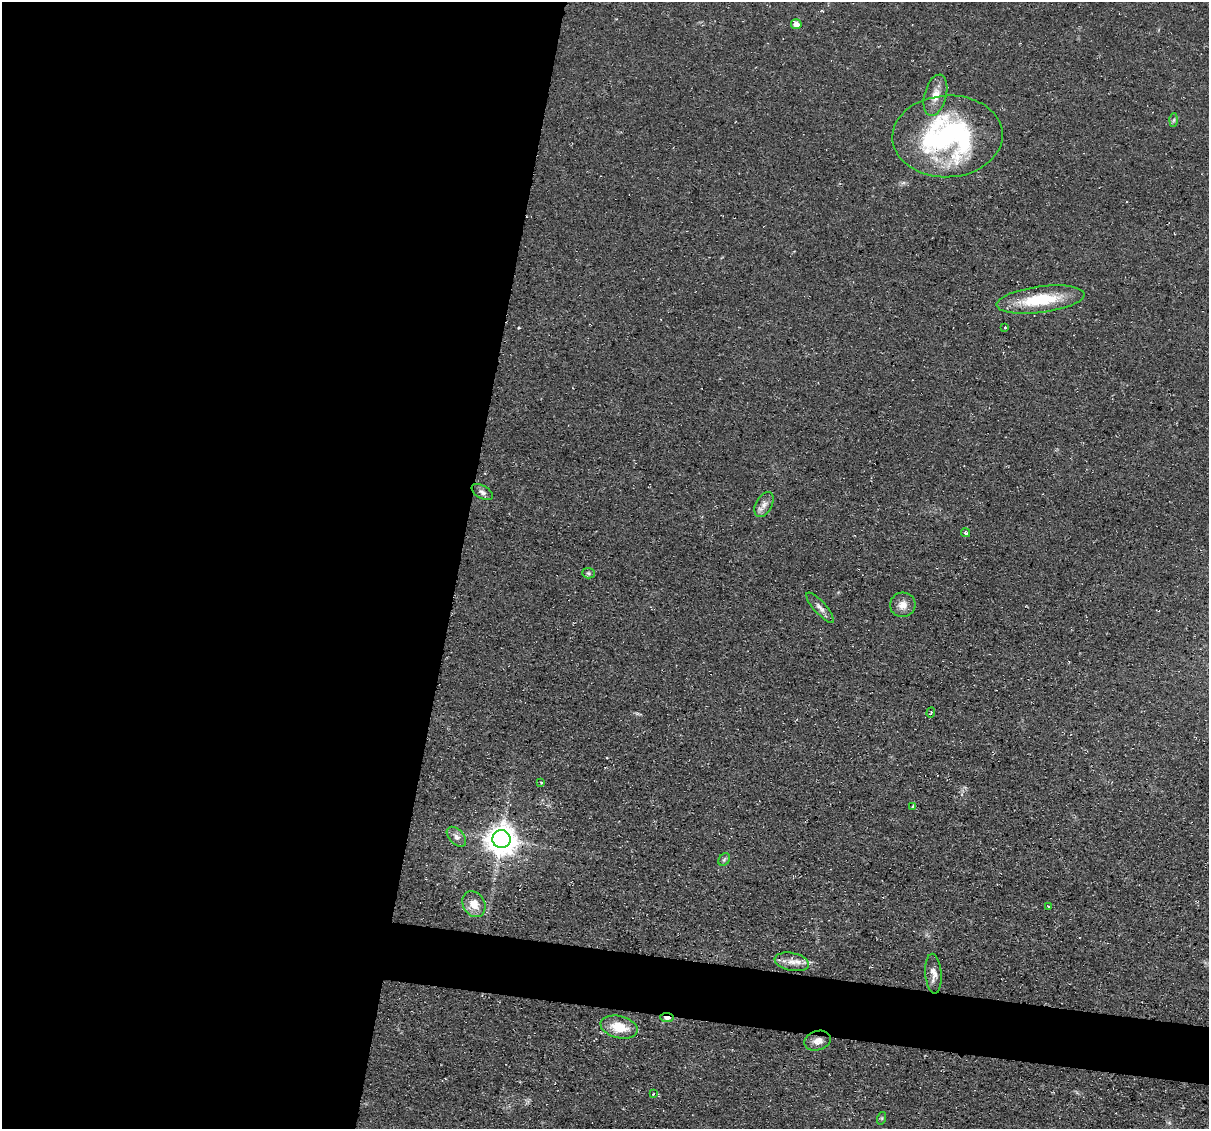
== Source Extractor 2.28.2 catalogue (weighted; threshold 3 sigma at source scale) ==
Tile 5 of 4 x 4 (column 1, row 2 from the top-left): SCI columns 1-1207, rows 2483-3609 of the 4832 x 4851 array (HDU 1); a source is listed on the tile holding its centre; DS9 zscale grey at full resolution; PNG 1211 x 1131 px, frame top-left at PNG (2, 2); each listed source drawn as its Kron ellipse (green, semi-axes under 4 px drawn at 4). Shown black and unused: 41% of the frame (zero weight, under 3 of 4 exposures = <1% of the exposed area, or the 3 px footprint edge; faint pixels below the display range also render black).
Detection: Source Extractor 2.28.2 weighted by HDU 2 'WHT'; one run over the whole footprint, this tile lists its part. Background 0.0753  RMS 0.0077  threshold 0.0345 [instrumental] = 3 sigma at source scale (4.5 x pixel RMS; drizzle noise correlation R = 1.50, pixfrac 1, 0.05/0.05 arcsec/px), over >= 5 px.
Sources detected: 27; all 27 listed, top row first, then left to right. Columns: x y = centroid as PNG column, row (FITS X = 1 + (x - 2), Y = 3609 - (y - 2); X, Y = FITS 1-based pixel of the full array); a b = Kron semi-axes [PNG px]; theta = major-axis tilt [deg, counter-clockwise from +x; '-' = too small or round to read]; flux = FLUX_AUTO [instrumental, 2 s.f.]
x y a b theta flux
796 24 5 5 - 5.4
935 95 21 11 75 10
1174 120 6 4 88 1.4
948 136 55 41 2 170
1041 300 44 13 7 38
1005 328 3 3 - 2
482 492 11 6 -30 2.9
764 504 14 8 60 4.9
966 533 5 4 - 1.9
588 573 6 5 - 1.4
903 605 13 12 - 6.6
820 608 19 6 -48 4.2
931 713 5 3 - 0.98
541 782 4 3 - 1
913 806 3 3 - 1.6
456 837 12 7 -46 4.3
501 839 9 9 - 1200
724 860 7 5 54 1.4
474 904 13 11 -58 10
1048 906 3 3 - 0.62
792 962 17 9 -12 7.7
933 974 20 8 -86 5.9
667 1018 6 4 -6 10
619 1027 19 11 -14 18
818 1041 13 9 17 6.9
653 1094 4 3 - 0.55
882 1118 6 4 72 1
Overlapping masked pixels (flux is a lower limit): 1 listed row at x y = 667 1018